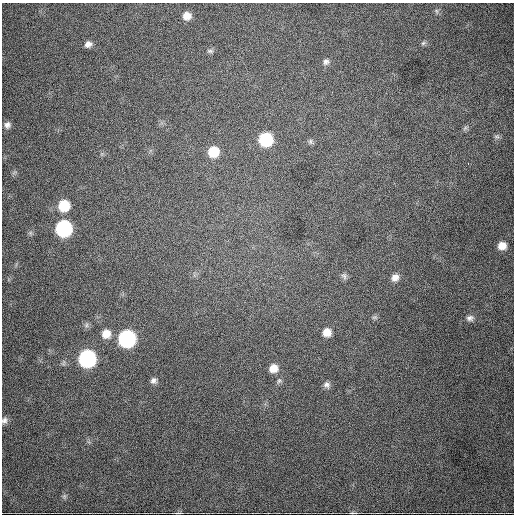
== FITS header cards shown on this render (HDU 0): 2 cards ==
NAXIS1  =                  512
NAXIS2  =                  512

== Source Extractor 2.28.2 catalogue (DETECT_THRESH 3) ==
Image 512 x 512 px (HDU 0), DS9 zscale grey, 1 PNG px = 1 image px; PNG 516 x 516 px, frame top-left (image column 1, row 512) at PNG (2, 3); no overlay
Background 2160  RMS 42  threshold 126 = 3 sigma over >= 5 px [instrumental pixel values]
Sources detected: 33; all 33 listed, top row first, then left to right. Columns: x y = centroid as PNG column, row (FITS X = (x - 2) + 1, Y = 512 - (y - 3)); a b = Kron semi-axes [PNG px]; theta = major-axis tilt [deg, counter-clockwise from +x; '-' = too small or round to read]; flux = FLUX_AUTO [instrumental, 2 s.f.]
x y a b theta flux
436 11 7 4 -88 5200
187 16 8 8 - 25000
423 43 7 5 44 5400
88 44 8 7 - 13000
210 51 9 5 -14 6300
326 62 8 8 - 10000
7 125 8 8 - 12000
465 128 7 4 45 5600
497 136 9 4 -9 5100
266 139 10 9 - 180000
310 141 8 6 89 6100
213 152 10 10 - 66000
468 163 3 2 - 4800
64 206 10 9 - 84000
64 229 10 10 - 480000
502 246 9 8 - 27000
344 276 10 8 -57 8800
395 277 10 8 44 19000
375 317 8 5 6 5800
470 318 10 7 9 12000
86 325 7 6 - 7300
327 332 9 9 - 29000
106 334 11 10 - 31000
127 339 10 10 - 600000
87 359 10 10 - 590000
273 368 9 9 - 29000
153 381 8 8 - 10000
279 381 8 6 67 6400
327 385 9 8 - 11000
4 420 9 7 58 10000
64 496 8 6 70 6500
178 513 9 3 1 4200
353 513 10 3 -5 4000
At the frame edge (FLAGS 8, measured only in part): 1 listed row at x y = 4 420